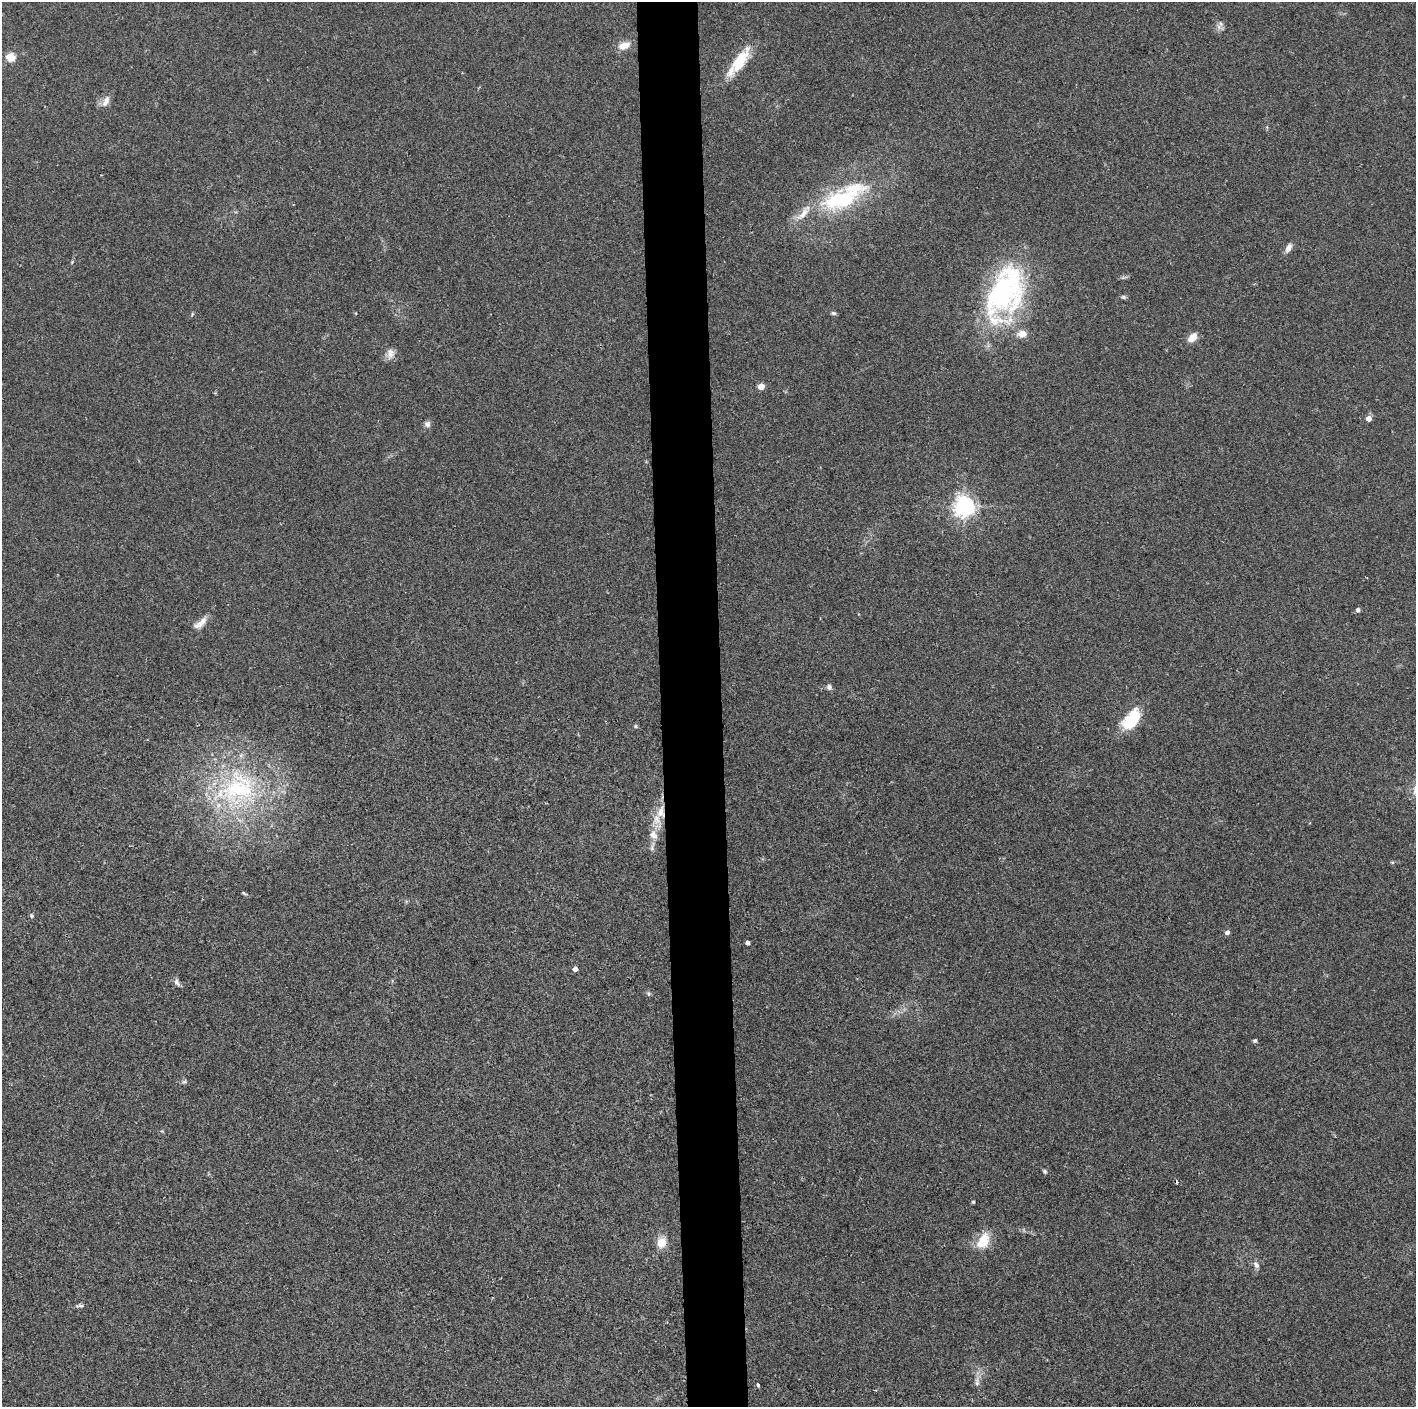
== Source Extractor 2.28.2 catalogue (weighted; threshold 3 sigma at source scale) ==
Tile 5 of 3 x 3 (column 2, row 2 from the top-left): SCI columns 1415-2828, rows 1407-2811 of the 4242 x 4218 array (HDU 1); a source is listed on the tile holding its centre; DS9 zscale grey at full resolution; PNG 1418 x 1409 px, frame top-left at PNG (2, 2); no overlay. Shown black and unused: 4% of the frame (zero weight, under 2 of 3 exposures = <1% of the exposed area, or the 3 px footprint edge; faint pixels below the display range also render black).
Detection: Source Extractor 2.28.2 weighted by HDU 2 'WHT'; one run over the whole footprint, this tile lists its part. Background 0.077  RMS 0.0093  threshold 0.0418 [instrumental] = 3 sigma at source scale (4.5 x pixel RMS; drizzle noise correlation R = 1.50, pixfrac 1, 0.05/0.05 arcsec/px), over >= 5 px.
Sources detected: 48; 1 inside a brighter object's white glare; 1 cosmic-ray / hot-pixel residue — not listed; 3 inside a brighter listed object's ellipse — not listed separately; the other 43 listed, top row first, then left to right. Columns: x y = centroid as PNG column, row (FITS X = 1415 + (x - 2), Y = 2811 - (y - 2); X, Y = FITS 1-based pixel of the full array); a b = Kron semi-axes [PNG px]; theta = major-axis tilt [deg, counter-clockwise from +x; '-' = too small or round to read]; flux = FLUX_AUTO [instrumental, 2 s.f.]
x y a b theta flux
1219 27 8 6 8 3.7
624 45 14 8 21 10
10 57 5 5 - 40
739 62 37 11 54 31
106 101 16 8 63 6
840 199 49 24 15 82
1288 248 11 6 60 5.1
1000 295 68 31 75 150
1124 297 7 5 -16 1.7
833 313 7 5 -15 1.7
1022 334 5 4 - 25
1193 337 10 7 46 9.7
390 353 14 11 -84 6.4
761 386 4 4 - 16
1369 418 4 4 - 8.2
427 424 8 7 - 3.4
964 506 7 7 - 600
1358 610 4 4 - 3.2
200 623 21 8 39 8
829 687 7 7 - 2.7
1133 719 24 12 49 42
635 726 5 5 - 1.3
238 788 57 46 35 150
661 812 21 12 79 20
653 835 14 11 -62 8.3
652 848 8 6 -80 2.5
1392 862 5 3 - 0.95
244 893 7 4 -22 1.2
32 916 5 5 - 1.5
1227 932 5 4 - 3.7
748 943 4 4 - 3.6
575 969 4 4 - 5
177 982 12 6 -64 3.4
649 994 6 5 - 1.5
1255 1041 4 4 - 2.1
1045 1171 6 4 -53 1.5
973 1202 4 4 - 1.2
983 1241 21 13 60 21
661 1243 12 10 83 12
1256 1265 10 6 -56 3.2
79 1306 12 4 7 2.2
977 1382 13 6 -89 4.4
758 1385 3 3 - 2.8
Overlapping masked pixels (flux is a lower limit): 1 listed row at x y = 661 812